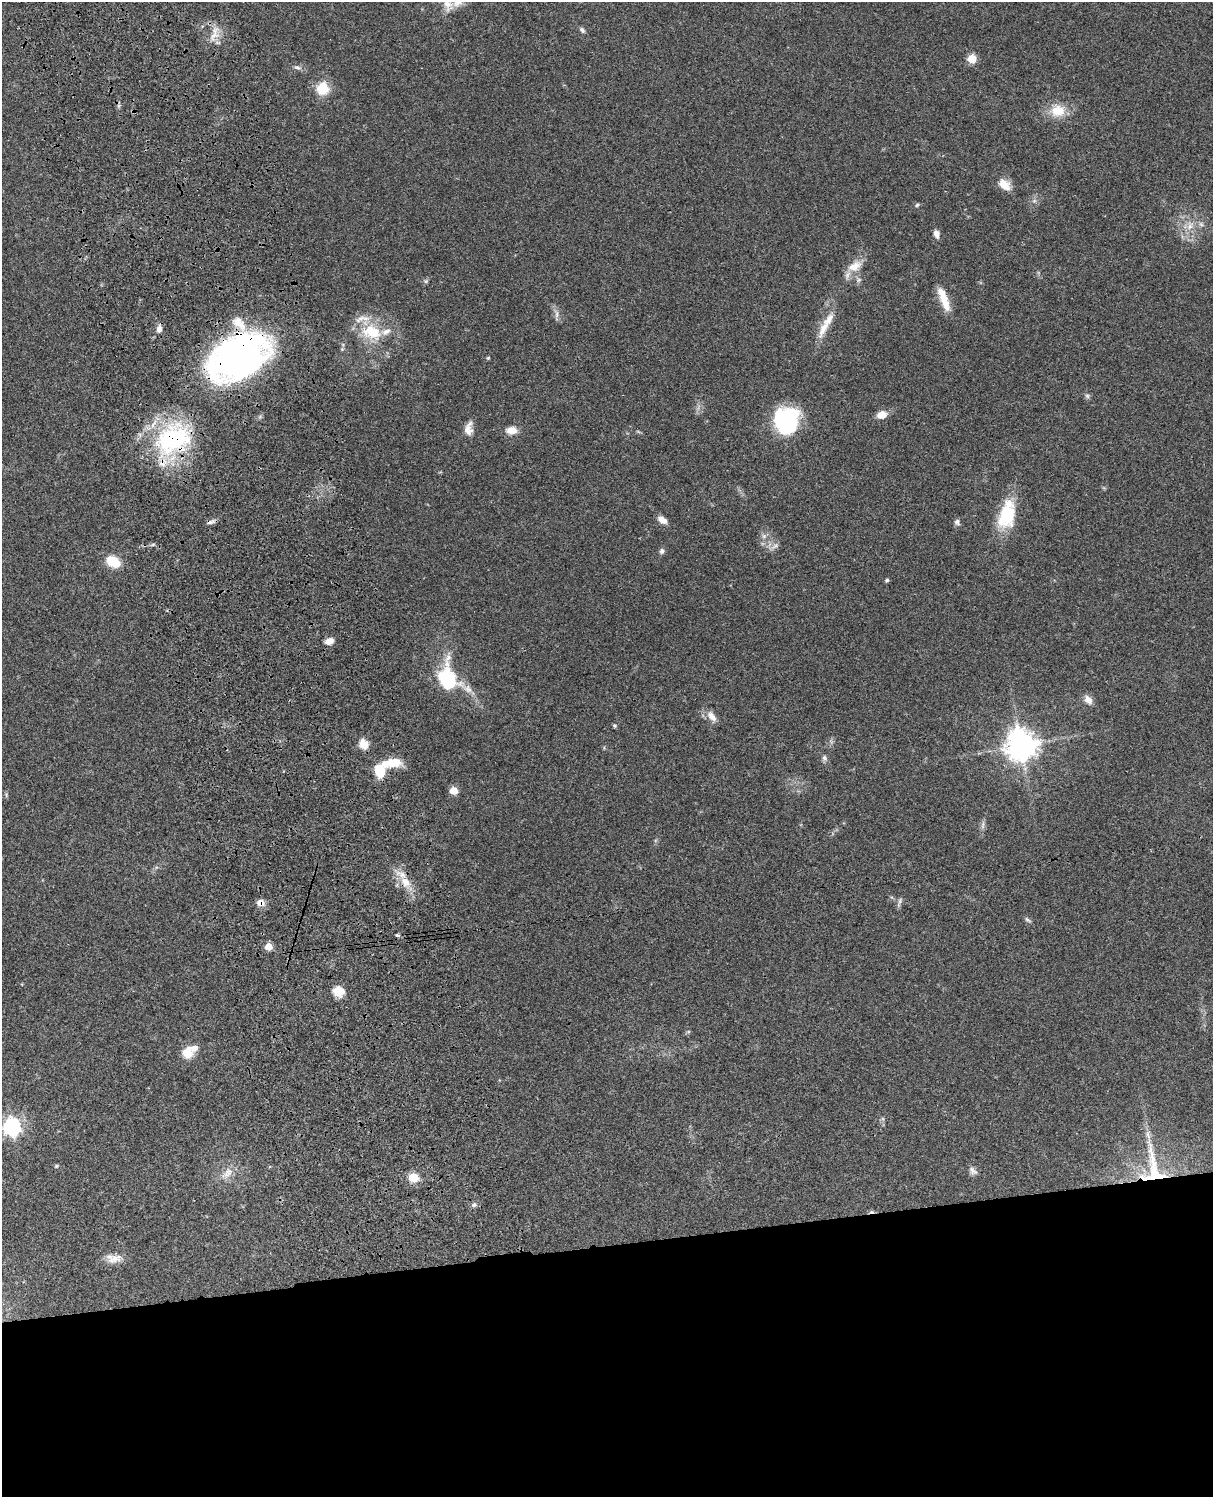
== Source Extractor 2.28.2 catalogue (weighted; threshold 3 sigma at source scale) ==
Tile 11 of 4 x 3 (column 3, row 3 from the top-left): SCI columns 2545-3755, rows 278-1772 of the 5086 x 4928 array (HDU 1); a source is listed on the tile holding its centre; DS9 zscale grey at full resolution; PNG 1215 x 1499 px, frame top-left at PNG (2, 2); no overlay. Shown black and unused: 17% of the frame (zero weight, under 3 of 4 exposures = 6% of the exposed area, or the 3 px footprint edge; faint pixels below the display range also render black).
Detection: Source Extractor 2.28.2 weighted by HDU 2 'WHT'; one run over the whole footprint, this tile lists its part. Background 0.075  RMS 0.0057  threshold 0.0257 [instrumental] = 3 sigma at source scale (4.5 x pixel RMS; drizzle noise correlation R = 1.50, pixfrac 1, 0.05/0.05 arcsec/px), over >= 5 px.
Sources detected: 79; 1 inside a brighter object's white glare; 1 cosmic-ray / hot-pixel residue — not listed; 9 inside a brighter listed object's ellipse — not listed separately; the other 68 listed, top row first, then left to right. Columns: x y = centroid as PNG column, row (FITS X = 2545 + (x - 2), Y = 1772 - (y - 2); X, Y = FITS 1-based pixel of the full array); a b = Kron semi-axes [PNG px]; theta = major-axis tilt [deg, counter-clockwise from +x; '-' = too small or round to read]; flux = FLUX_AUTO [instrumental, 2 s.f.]
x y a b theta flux
447 4 23 12 -62 7.6
582 30 8 5 -47 1.5
214 35 18 9 54 6.1
972 59 5 5 - 19
297 67 10 5 -13 1.7
323 88 15 14 - 13
1058 111 20 16 1 12
1004 185 16 11 -41 7
1034 201 7 4 18 1.1
917 205 6 5 - 0.93
1201 224 8 4 -45 1.4
1190 226 13 8 58 5.4
936 234 11 7 -74 2.7
855 266 22 12 28 8
859 280 7 5 45 1.4
426 281 6 5 - 0.98
944 299 29 8 -70 11
557 314 11 5 90 2.2
823 328 31 10 65 9.4
159 329 9 6 88 3.1
372 332 29 20 -20 23
342 349 5 5 - 0.71
238 356 51 35 33 270
488 358 5 4 - 0.59
1087 396 7 5 -45 1.2
882 415 9 7 16 6.5
786 420 25 23 82 63
468 429 17 10 81 5.1
512 430 13 8 1 5.8
172 439 49 40 40 73
1007 515 35 19 75 27
662 520 12 7 -29 3.9
210 522 11 5 13 1.9
957 522 9 7 -64 1.7
764 536 6 6 - 1.7
153 544 6 4 19 0.84
775 546 14 5 34 2.3
662 551 8 6 74 1.5
113 561 15 10 -30 13
887 580 5 4 - 0.87
329 641 11 7 19 3.7
446 681 34 25 -62 40
1088 700 11 8 -50 4.3
712 716 16 9 -51 4.5
614 726 5 5 - 0.87
364 744 13 11 -56 5.7
1021 745 11 11 - 700
824 758 7 6 - 1.8
392 763 23 9 8 14
454 791 5 5 - 15
983 825 12 4 85 1.8
405 882 16 11 -44 8.6
899 902 15 4 70 1.6
260 903 9 7 -6 4.3
1028 920 10 4 -36 1.2
397 935 6 4 -13 0.82
268 947 5 5 - 10
338 991 13 11 -21 7.3
688 1032 6 4 19 0.69
187 1052 15 13 -85 7.9
12 1127 7 7 - 220
56 1166 5 5 - 0.7
1153 1168 66 29 -83 51
973 1171 13 7 -41 2.4
227 1173 20 10 48 6.3
413 1177 6 5 - 23
474 1205 7 6 - 1.5
114 1259 21 11 17 6.5
Overlapping masked pixels (flux is a lower limit): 6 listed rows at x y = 238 356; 172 439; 210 522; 405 882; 260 903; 1153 1168
Isophote crosses this tile's border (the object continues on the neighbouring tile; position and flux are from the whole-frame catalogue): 2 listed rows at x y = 447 4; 12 1127